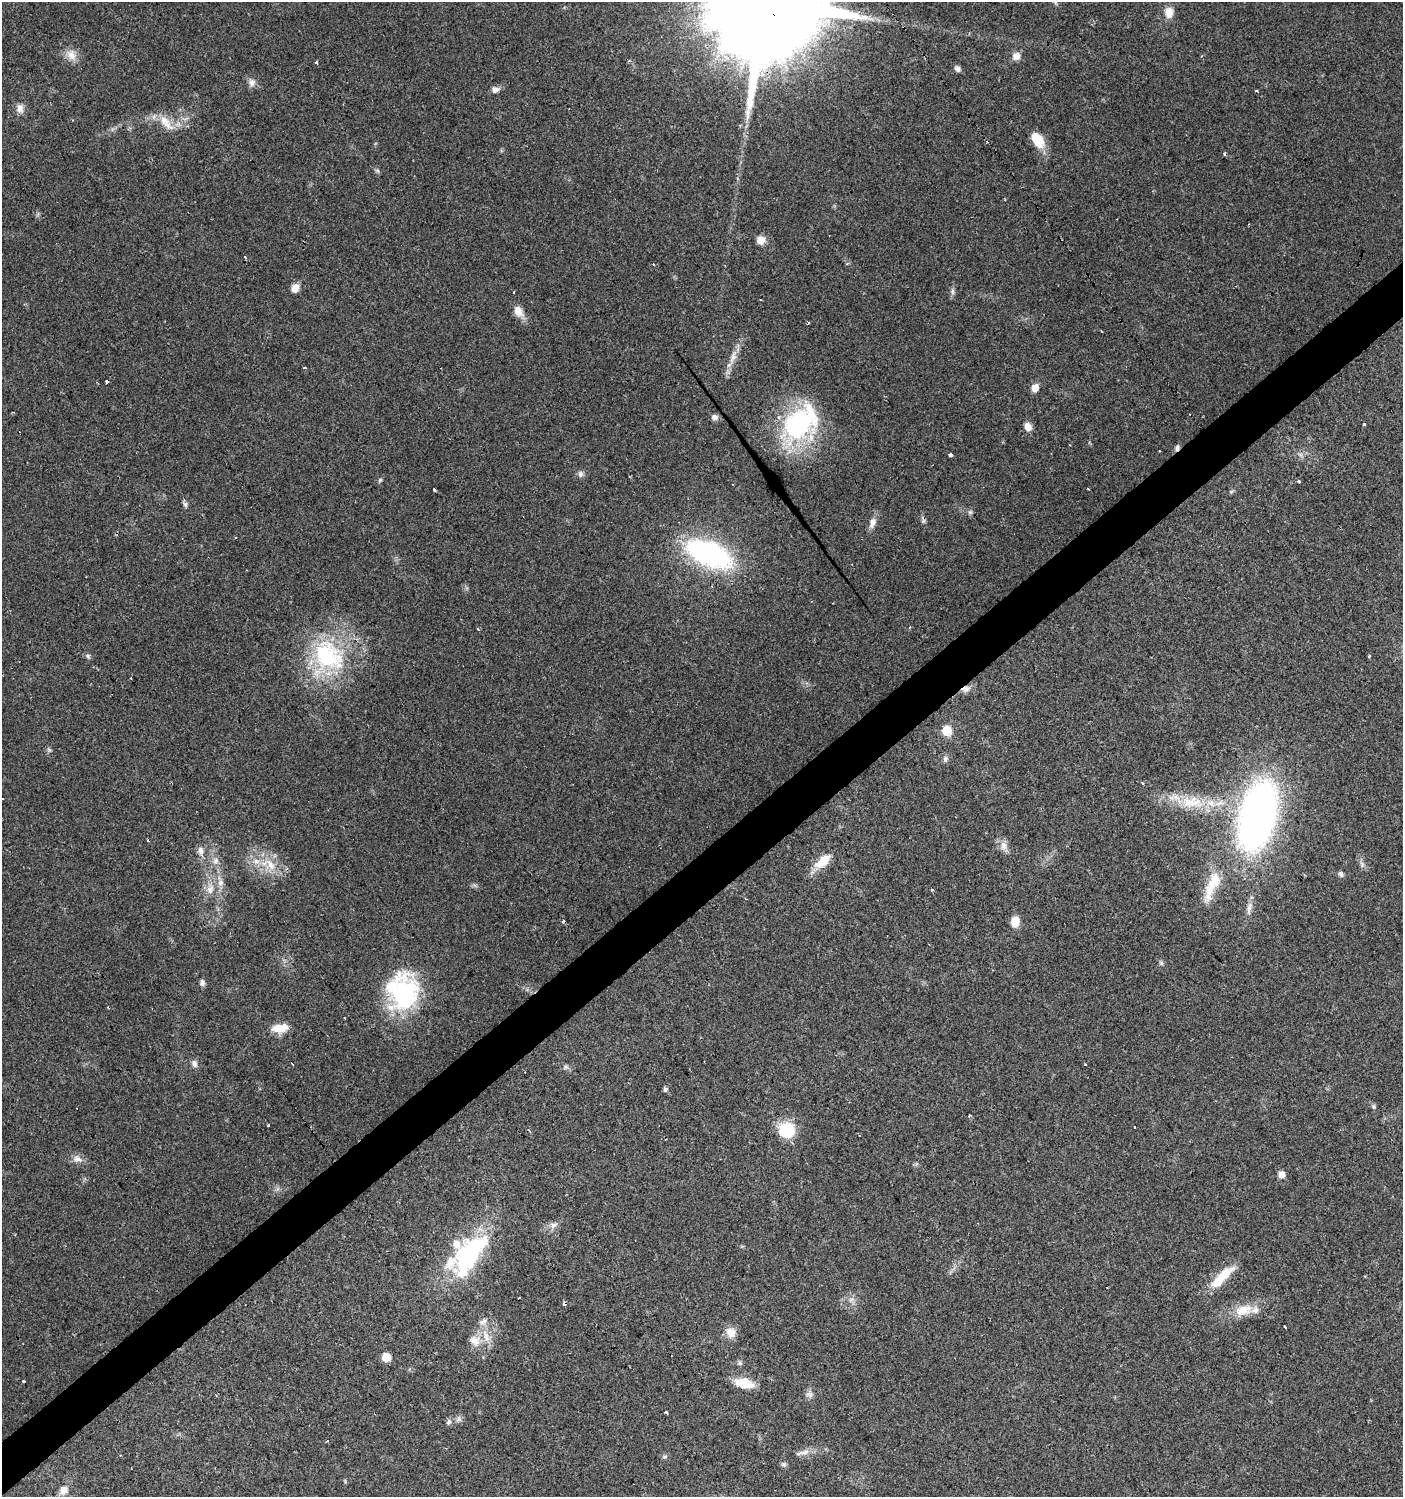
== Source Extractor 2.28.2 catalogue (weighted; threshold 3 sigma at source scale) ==
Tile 7 of 4 x 4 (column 3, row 2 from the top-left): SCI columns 2997-4397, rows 2992-4486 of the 5931 x 5985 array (HDU 1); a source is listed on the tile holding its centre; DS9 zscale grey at full resolution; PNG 1405 x 1499 px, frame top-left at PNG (2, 2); no overlay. Shown black and unused: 4% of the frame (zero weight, under 2 of 3 exposures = <1% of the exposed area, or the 3 px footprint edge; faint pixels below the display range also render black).
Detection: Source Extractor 2.28.2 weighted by HDU 2 'WHT'; one run over the whole footprint, this tile lists its part. Background 0.0612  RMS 0.0057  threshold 0.0255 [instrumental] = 3 sigma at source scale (4.5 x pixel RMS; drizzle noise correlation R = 1.50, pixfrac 1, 0.0396/0.0396 arcsec/px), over >= 5 px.
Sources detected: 120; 18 cosmic-ray / hot-pixel residue — not listed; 6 inside a brighter listed object's ellipse — not listed separately; the other 96 listed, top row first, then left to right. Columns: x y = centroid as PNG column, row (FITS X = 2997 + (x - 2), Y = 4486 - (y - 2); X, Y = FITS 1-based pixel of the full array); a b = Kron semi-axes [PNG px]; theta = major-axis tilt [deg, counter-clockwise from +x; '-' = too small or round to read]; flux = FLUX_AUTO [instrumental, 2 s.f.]
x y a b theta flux
1055 2 8 4 -54 0.97
1169 12 12 9 -90 6.3
71 55 16 11 -53 5.9
1016 56 10 9 - 4.2
316 63 3 3 - 3.4
957 68 9 6 -14 1.9
252 82 10 10 - 2.9
495 90 10 7 10 2.4
1256 91 3 3 - 1.5
20 108 12 10 -86 3.7
164 120 21 11 -32 9.3
1037 140 20 12 -60 11
1224 154 4 3 - 0.95
377 171 7 4 -45 0.95
761 240 10 9 - 4.8
847 264 5 3 - 0.61
295 288 10 7 58 5
952 291 10 4 90 1.5
518 311 15 10 -57 5.5
1101 331 3 2 - 0.89
733 357 22 7 69 6.1
304 367 3 3 - 3.5
107 381 3 3 - 2
1035 388 9 8 - 4.4
714 417 8 7 - 2.3
799 423 44 28 45 85
1364 424 3 3 - 6.8
1028 427 9 8 - 4.2
1177 448 8 6 70 1.7
950 455 4 3 - 19
581 474 8 7 - 1.9
380 480 7 4 45 0.8
1299 481 3 3 - 1.8
434 489 3 3 - 4.2
185 504 9 4 90 1.4
970 512 6 5 - 1
872 523 15 7 78 3.8
709 554 45 22 -23 110
88 656 8 6 -16 1.3
327 656 47 36 -46 64
1369 656 4 3 - 0.5
131 678 2 2 - 0.46
965 689 11 8 21 3.2
947 731 12 11 - 7.8
945 759 8 6 68 1.7
1142 783 4 3 - 0.54
1191 802 30 15 3 17
1257 816 71 35 75 250
1003 846 14 9 -83 3.8
200 851 13 8 -78 3.2
215 861 10 8 80 3
256 861 10 7 -23 3.8
823 861 23 11 39 11
270 865 21 9 -55 8.9
1341 874 8 5 -62 1.3
220 883 9 8 - 2.9
210 889 14 8 74 4.7
1210 889 43 12 75 15
932 890 3 3 - 1.7
1249 908 20 5 79 3.5
1015 921 10 8 84 7.9
1161 963 6 6 - 1
202 983 8 6 -81 1.6
403 991 42 34 -81 66
280 1028 21 10 8 8.9
194 1064 10 7 -76 2.3
1085 1064 3 2 - 1.1
565 1067 6 5 - 1.2
665 1089 6 5 - 1.2
1374 1106 7 4 -71 1
969 1116 3 3 - 0.99
269 1124 3 3 - 7.7
786 1130 15 14 - 25
77 1159 11 8 -13 3.3
1282 1174 7 7 - 3.3
553 1225 11 7 35 2.8
469 1255 63 29 57 65
1221 1277 38 10 45 15
565 1304 4 3 - 6.3
1243 1310 27 14 16 11
483 1322 12 6 23 2.5
1285 1327 3 3 - 2.6
731 1332 12 11 - 6
475 1341 16 13 -34 6.5
386 1357 7 7 - 8.2
740 1363 7 5 -47 1.1
744 1383 20 9 -14 12
809 1394 12 6 -31 1.9
667 1412 3 3 - 1
458 1419 8 5 32 1.7
449 1422 8 6 43 1.5
327 1441 3 3 - 0.92
804 1452 15 6 14 3.3
665 1457 8 4 19 0.99
783 1464 7 5 6 1.2
64 1490 11 9 50 4.9
Overlapping masked pixels (flux is a lower limit): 3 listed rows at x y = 1177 448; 965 689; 565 1304
Isophote crosses this tile's border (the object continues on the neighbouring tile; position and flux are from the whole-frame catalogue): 1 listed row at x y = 1055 2